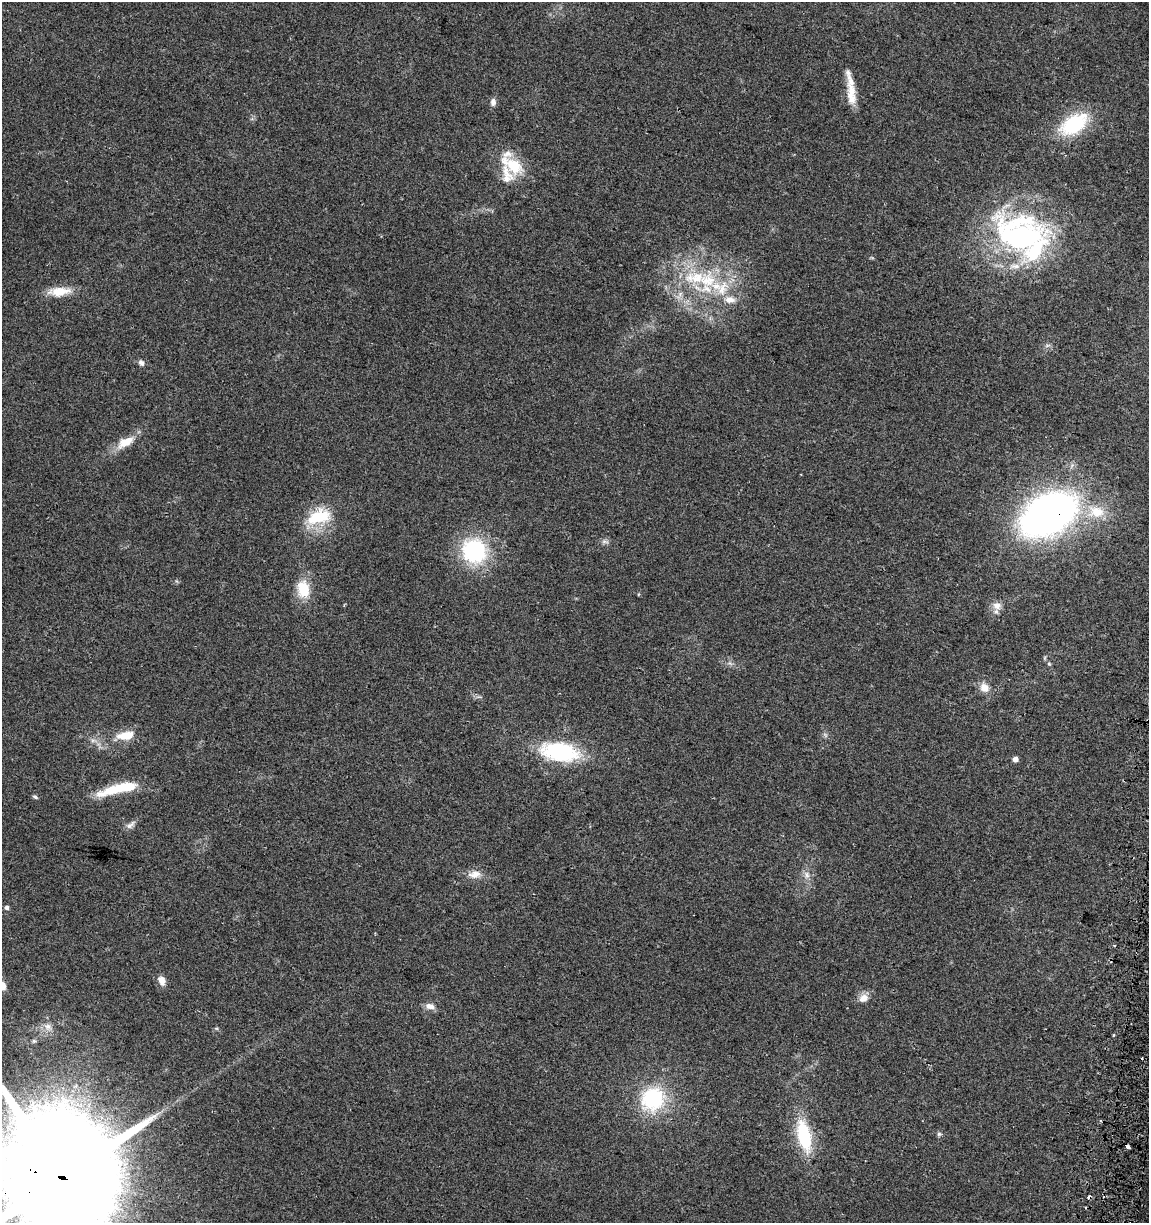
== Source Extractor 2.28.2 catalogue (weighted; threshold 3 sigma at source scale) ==
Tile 6 of 4 x 4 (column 2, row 2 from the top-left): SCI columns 1464-2610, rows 2448-3668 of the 5161 x 4904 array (HDU 1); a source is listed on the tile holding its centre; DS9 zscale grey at full resolution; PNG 1151 x 1225 px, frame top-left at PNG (2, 2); no overlay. Shown black and unused: <1% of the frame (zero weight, under 2 of 3 exposures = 2% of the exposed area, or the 3 px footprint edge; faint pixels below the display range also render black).
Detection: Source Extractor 2.28.2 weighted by HDU 2 'WHT'; one run over the whole footprint, this tile lists its part. Background 0.11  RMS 0.01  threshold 0.047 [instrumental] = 3 sigma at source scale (4.5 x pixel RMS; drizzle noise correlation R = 1.50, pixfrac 1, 0.0396/0.0396 arcsec/px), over >= 5 px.
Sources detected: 56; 3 cosmic-ray / hot-pixel residue — not listed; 11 inside a brighter listed object's ellipse — not listed separately; the other 42 listed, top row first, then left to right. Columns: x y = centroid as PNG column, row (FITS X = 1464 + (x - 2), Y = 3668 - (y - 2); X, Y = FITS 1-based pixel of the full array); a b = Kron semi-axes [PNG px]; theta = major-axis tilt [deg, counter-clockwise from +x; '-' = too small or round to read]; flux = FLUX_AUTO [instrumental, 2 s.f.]
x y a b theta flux
851 94 31 11 -87 18
493 102 10 7 86 4.4
1074 124 34 20 30 66
513 165 33 16 -35 39
1020 237 67 48 -16 270
707 280 32 27 47 66
59 291 30 11 5 20
730 300 17 10 -6 12
1047 346 7 4 2 2.1
141 363 9 6 -54 3.4
125 442 26 12 29 18
1096 512 23 16 -7 31
1048 514 41 26 30 650
319 517 31 17 18 47
604 541 7 6 - 2.9
474 551 25 23 -55 100
303 589 19 13 -81 30
997 606 12 10 -22 8.3
1045 658 6 4 -72 1.3
1049 664 5 4 - 1.4
984 687 13 11 -54 11
126 735 20 9 8 21
560 752 35 17 -9 120
1015 759 5 4 - 6.8
119 788 50 10 14 44
35 797 7 4 -29 2
130 825 16 7 34 5.1
475 874 18 11 6 11
807 875 11 8 -70 6
7 908 5 5 - 2.9
1114 945 3 2 - 1.1
161 980 10 7 -66 9
863 998 13 10 33 9
430 1006 13 8 -13 7.3
48 1027 13 9 -34 8
34 1041 6 6 - 1.9
1142 1058 2 2 - 1.2
653 1099 27 24 48 90
1101 1121 4 2 - 1
939 1134 6 5 - 2
804 1136 36 14 -77 65
62 1177 43 31 -17 39000
Overlapping masked pixels (flux is a lower limit): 2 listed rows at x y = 1048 514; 62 1177
Isophote crosses this tile's border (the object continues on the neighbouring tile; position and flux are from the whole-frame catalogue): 1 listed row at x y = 62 1177